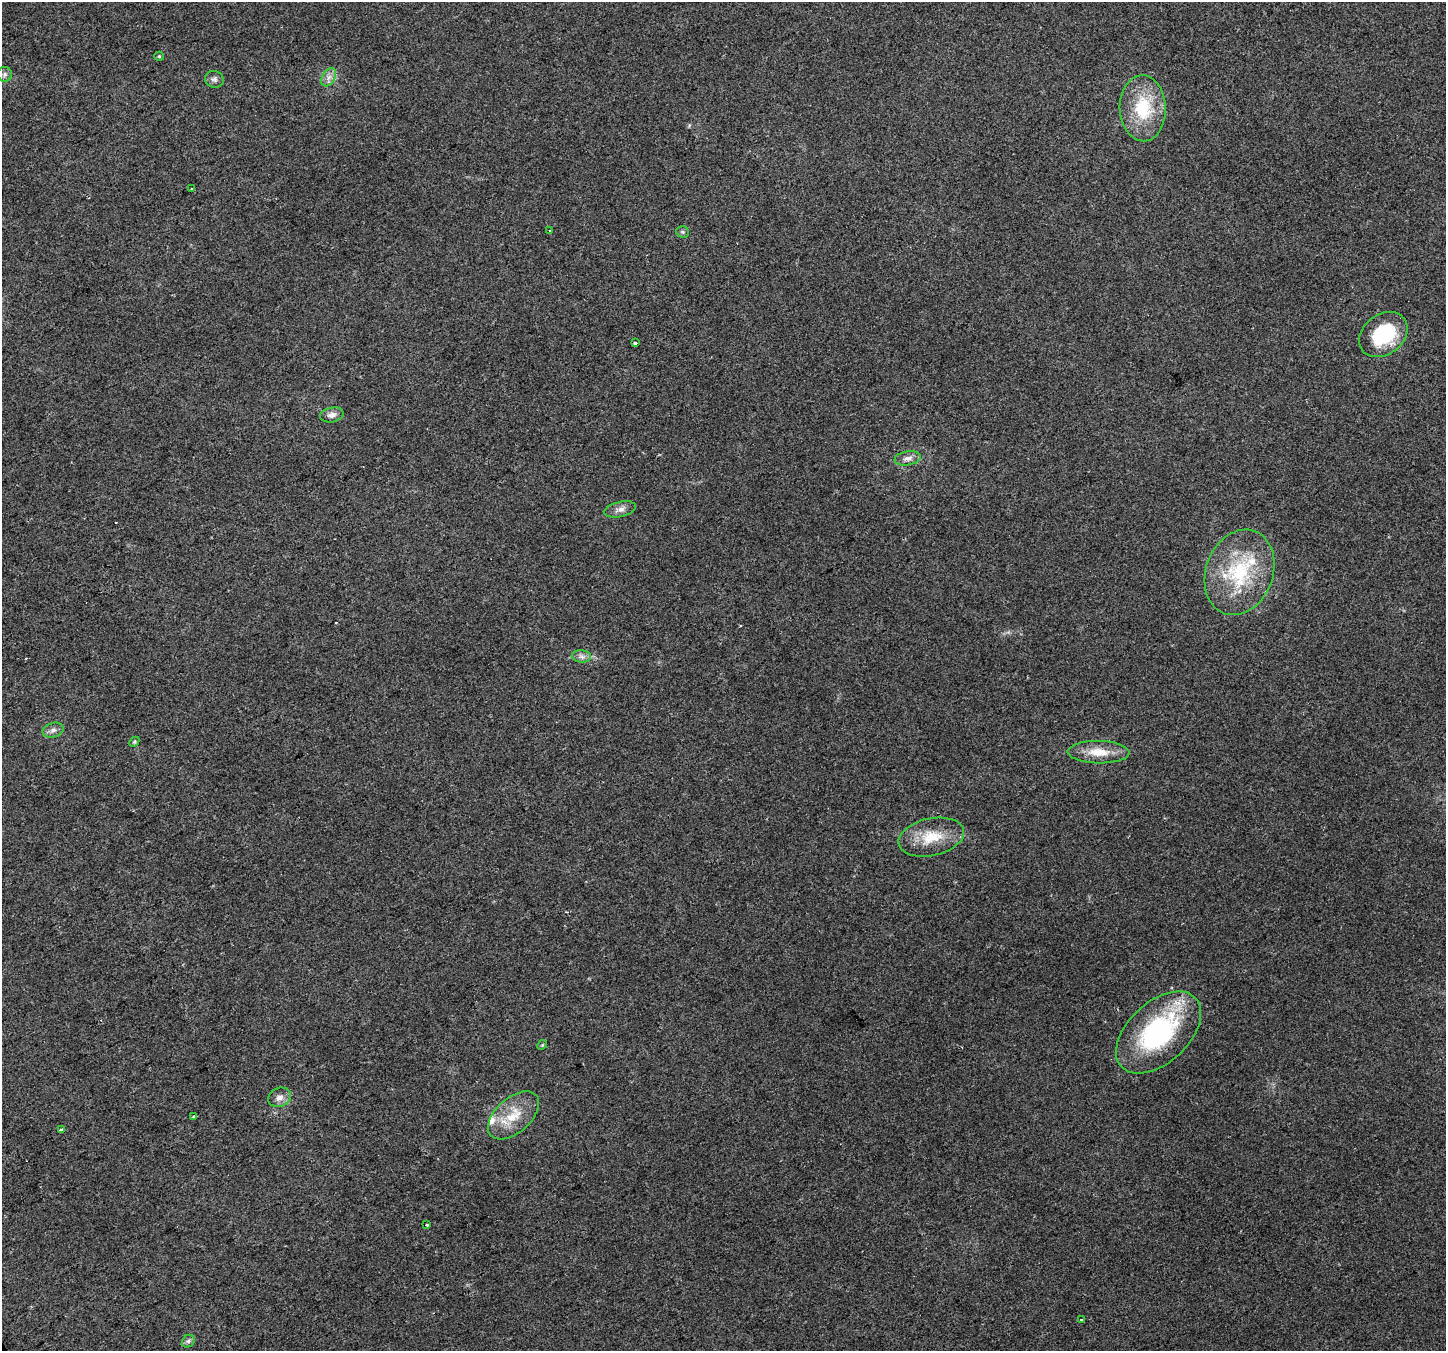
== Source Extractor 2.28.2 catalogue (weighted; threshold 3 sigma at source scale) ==
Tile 7 of 4 x 4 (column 3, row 2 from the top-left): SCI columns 2891-4334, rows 2862-4210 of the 5778 x 5662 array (HDU 1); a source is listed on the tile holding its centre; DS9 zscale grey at full resolution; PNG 1448 x 1353 px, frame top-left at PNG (2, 2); each listed source drawn as its Kron ellipse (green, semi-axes under 4 px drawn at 4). Shown black and unused: <1% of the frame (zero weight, under 2 of 3 exposures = <1% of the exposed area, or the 3 px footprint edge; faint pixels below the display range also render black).
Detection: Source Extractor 2.28.2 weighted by HDU 2 'WHT'; one run over the whole footprint, this tile lists its part. Background 0.0769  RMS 0.0073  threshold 0.0329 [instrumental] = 3 sigma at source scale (4.5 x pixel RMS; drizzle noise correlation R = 1.50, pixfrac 1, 0.0396/0.0396 arcsec/px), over >= 5 px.
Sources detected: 33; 2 cosmic-ray / hot-pixel residue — neither listed nor drawn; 3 inside a brighter listed object's ellipse — not listed separately; the other 28 listed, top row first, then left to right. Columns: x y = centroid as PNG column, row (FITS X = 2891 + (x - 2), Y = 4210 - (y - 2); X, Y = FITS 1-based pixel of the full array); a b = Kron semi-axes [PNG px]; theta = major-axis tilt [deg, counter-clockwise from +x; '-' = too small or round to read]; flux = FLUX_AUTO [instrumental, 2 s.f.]
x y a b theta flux
159 56 5 4 - 0.89
5 74 7 7 - 2.1
329 77 10 6 60 3.8
214 79 9 8 - 2.7
1143 108 33 23 -88 39
191 189 3 3 - 2.5
550 230 4 3 - 0.8
682 232 6 5 - 1.3
1383 335 26 20 37 44
635 343 3 3 - 7.5
332 415 12 7 12 3.6
908 458 13 7 8 4.1
620 509 16 7 12 4.5
1240 572 44 33 69 62
581 656 10 6 -6 3
53 730 11 7 15 3.5
134 742 6 4 45 1
1099 752 31 11 -1 15
931 837 33 18 12 23
1159 1032 51 30 43 110
542 1045 5 4 - 0.87
280 1097 12 9 24 4.7
513 1115 30 17 41 21
194 1116 3 3 - 2.3
61 1130 3 3 - 6.1
427 1225 3 3 - 2.9
1081 1320 3 3 - 2
188 1341 7 5 46 1.6